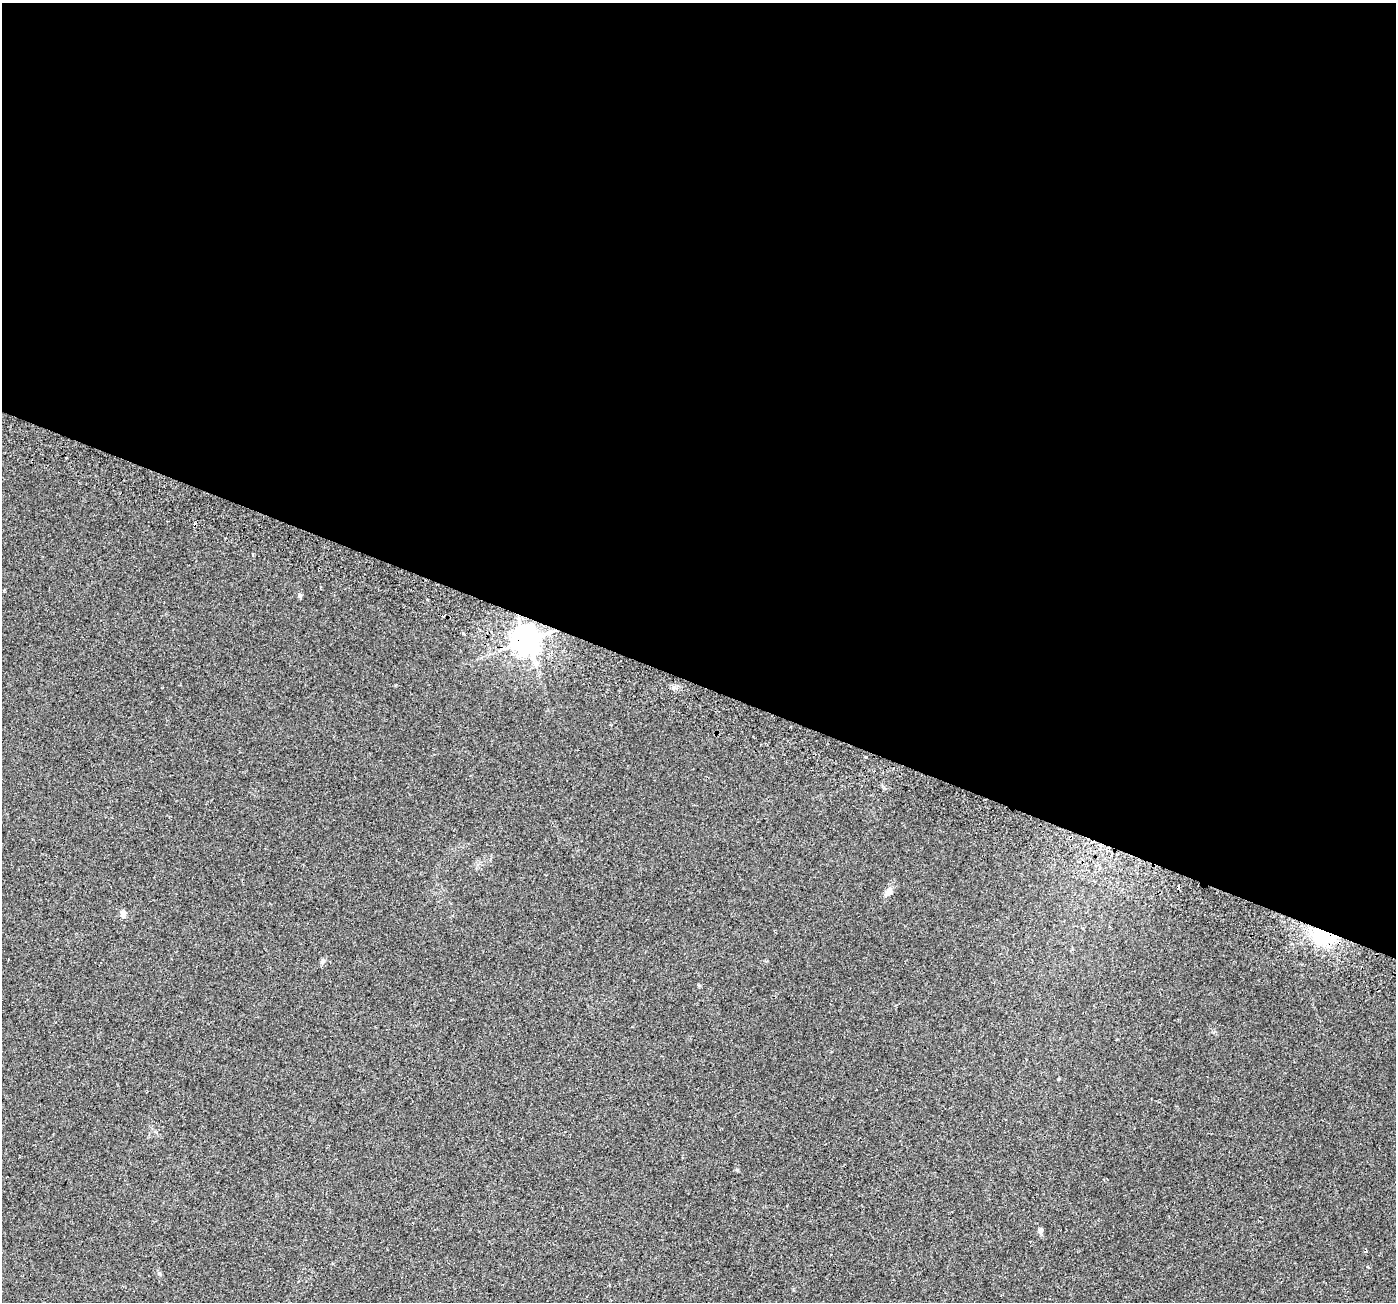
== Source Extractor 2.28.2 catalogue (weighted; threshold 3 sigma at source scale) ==
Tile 3 of 4 x 4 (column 3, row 1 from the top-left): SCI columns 2855-4248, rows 4248-5547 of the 5698 x 5829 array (HDU 1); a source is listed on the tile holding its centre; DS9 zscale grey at full resolution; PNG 1398 x 1304 px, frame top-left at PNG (2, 3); no overlay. Shown black and unused: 52% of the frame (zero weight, under 2 of 3 exposures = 4% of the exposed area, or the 3 px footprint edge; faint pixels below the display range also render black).
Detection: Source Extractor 2.28.2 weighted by HDU 2 'WHT'; one run over the whole footprint, this tile lists its part. Background 0.0279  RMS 0.0051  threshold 0.0229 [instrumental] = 3 sigma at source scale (4.5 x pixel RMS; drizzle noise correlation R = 1.50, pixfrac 1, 0.0396/0.0396 arcsec/px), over >= 5 px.
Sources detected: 14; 3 cosmic-ray / hot-pixel residue — not listed; the other 11 listed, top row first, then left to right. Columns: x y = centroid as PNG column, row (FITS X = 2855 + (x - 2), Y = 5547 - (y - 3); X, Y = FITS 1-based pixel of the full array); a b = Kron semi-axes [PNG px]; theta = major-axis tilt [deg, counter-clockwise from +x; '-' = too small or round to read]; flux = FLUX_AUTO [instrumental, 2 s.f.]
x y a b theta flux
252 554 4 3 - 0.71
300 595 7 4 -89 0.75
463 634 3 3 - 2.4
526 641 8 8 - 730
866 757 3 3 - 1.8
889 892 11 7 49 2.8
123 913 8 5 -82 2.6
1323 934 12 9 -25 46
323 961 7 4 87 0.9
1040 1231 8 5 89 1.2
1368 1267 4 3 - 0.43
Overlapping masked pixels (flux is a lower limit): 2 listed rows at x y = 526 641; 1323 934
Unlisted compact peaks at least as high as the median listed source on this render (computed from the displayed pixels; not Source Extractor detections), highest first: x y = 159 1273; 1058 1079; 737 1170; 699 985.